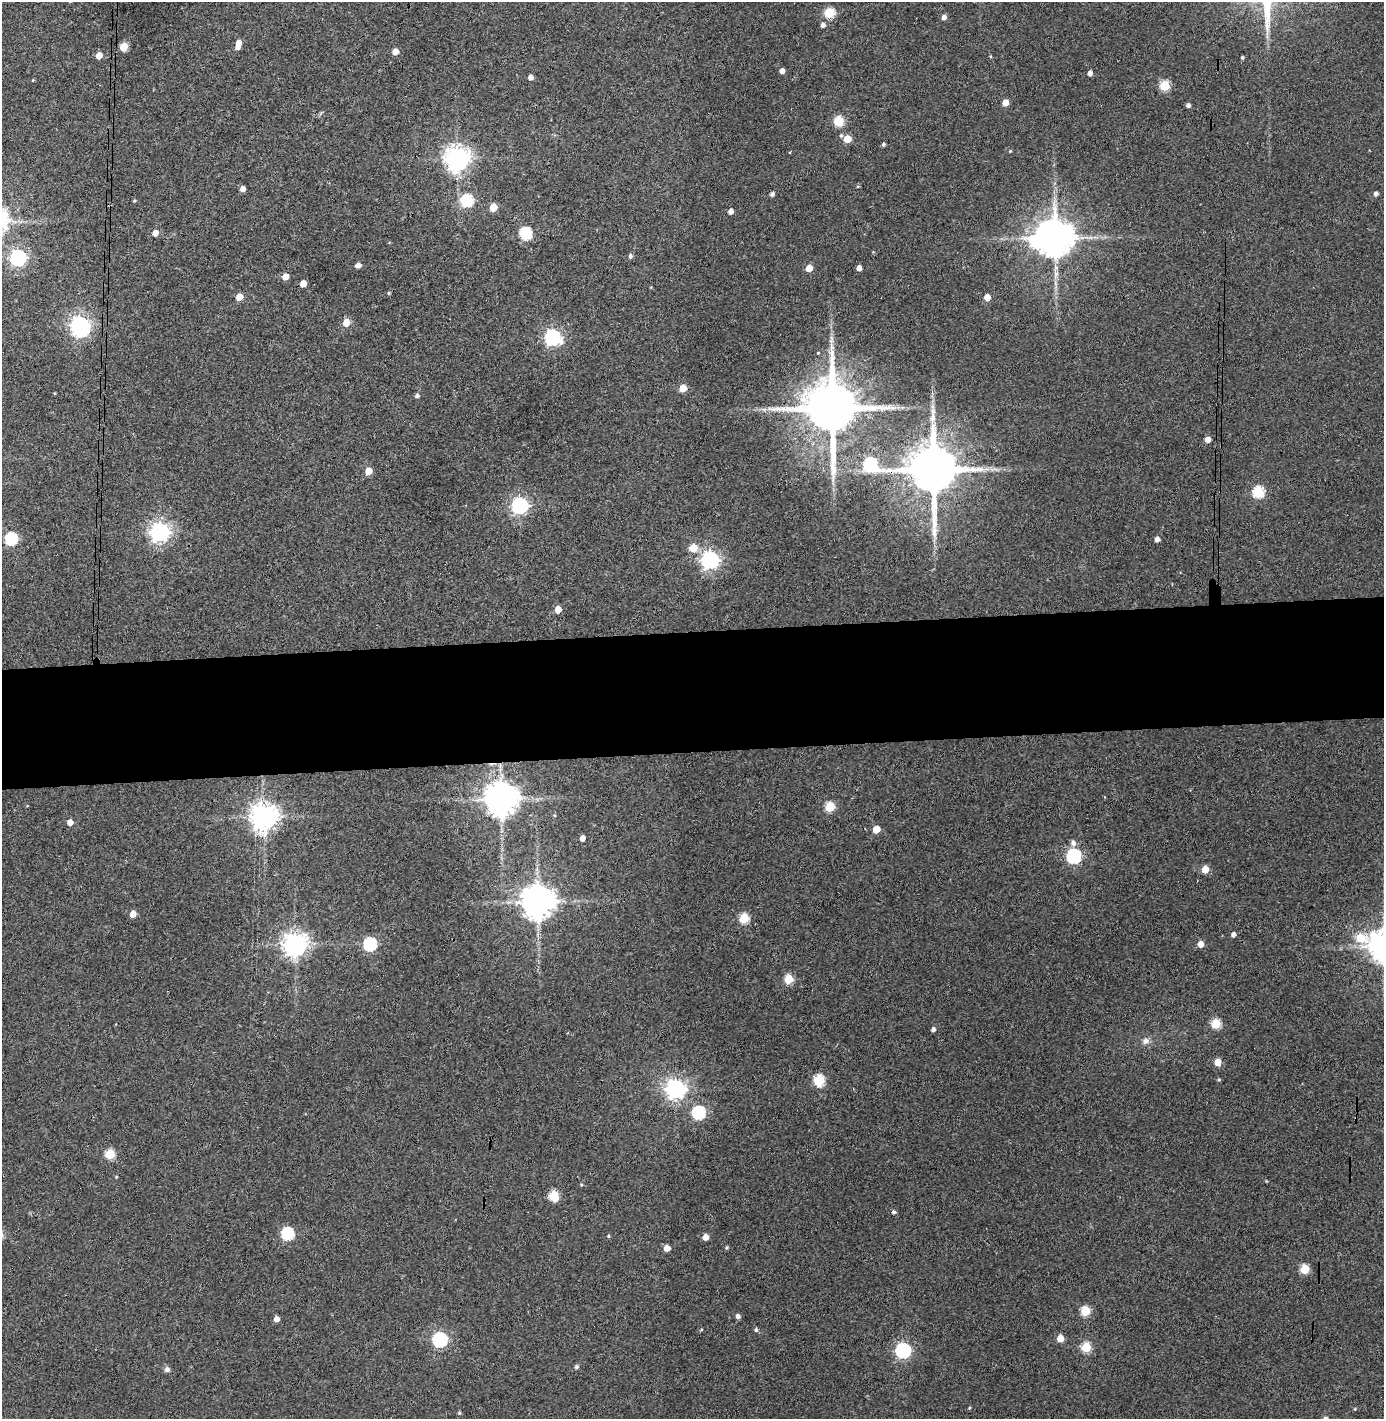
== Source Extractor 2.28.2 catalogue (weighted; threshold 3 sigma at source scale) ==
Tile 5 of 3 x 3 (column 2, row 2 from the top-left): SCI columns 1454-2835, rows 1475-2891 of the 4290 x 4366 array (HDU 1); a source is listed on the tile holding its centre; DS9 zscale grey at full resolution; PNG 1386 x 1421 px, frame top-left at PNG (2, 2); no overlay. Shown black and unused: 9% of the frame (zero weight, under 3 of 4 exposures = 6% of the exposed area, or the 3 px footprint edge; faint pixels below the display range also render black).
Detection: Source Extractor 2.28.2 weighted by HDU 2 'WHT'; one run over the whole footprint, this tile lists its part. Background 0.0861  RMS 0.006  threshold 0.0271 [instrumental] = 3 sigma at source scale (4.5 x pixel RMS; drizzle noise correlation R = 1.50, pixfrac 1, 0.05/0.05 arcsec/px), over >= 5 px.
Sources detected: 116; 2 inside a brighter object's white glare — not listed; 1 inside a brighter listed object's ellipse — not listed separately; the other 113 listed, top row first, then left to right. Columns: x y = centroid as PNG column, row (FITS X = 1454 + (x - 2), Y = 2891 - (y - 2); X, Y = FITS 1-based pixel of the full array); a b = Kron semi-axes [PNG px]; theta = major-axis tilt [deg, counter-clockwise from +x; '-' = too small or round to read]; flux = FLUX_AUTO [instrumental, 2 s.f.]
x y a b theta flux
829 13 6 5 - 35
944 17 5 4 - 2.8
823 25 5 4 - 2.2
238 43 6 5 - 4.2
124 47 5 5 - 17
395 52 5 5 - 5
99 55 5 5 - 6.4
1242 57 4 3 - 0.93
782 71 4 4 - 3.1
1090 73 5 4 - 2.4
530 77 4 4 - 2.7
33 80 4 3 - 0.51
1164 86 5 5 - 33
1005 103 5 5 - 6.8
1188 105 4 4 - 1.8
839 121 6 5 - 34
841 136 6 4 63 0.9
847 139 5 5 - 12
883 144 4 4 - 1.1
1010 151 4 4 - 0.5
790 152 3 2 - 0.7
457 158 8 8 - 570
243 189 5 4 - 3.5
772 194 5 4 - 1.7
1376 194 4 4 - 1.9
467 200 6 6 - 60
134 201 4 4 - 0.71
493 207 5 5 - 12
731 211 4 4 - 3.7
155 233 6 5 - 4.5
525 233 6 6 - 60
1055 238 10 9 - 1800
630 256 5 5 - 1.6
18 258 7 6 - 160
358 265 5 5 - 3
809 268 5 5 - 8.6
859 268 4 4 - 4.2
286 277 5 5 - 6.3
303 283 5 4 - 7.9
389 293 4 4 - 0.77
239 297 5 5 - 8.5
987 297 5 4 - 7.2
346 322 5 5 - 11
79 325 8 7 - 250
552 337 7 7 - 180
831 341 8 5 86 1.9
818 353 4 3 - 0.48
683 388 5 5 - 11
417 396 5 4 - 1.6
832 408 15 13 -87 4600
933 411 8 6 -69 1.8
1207 440 4 4 - 4.5
870 464 10 7 -23 83
986 469 9 4 0 2.1
933 470 14 11 90 3800
368 471 5 5 - 9.7
1258 492 6 6 - 55
519 505 7 6 - 190
160 532 7 7 - 330
11 539 6 6 - 74
1157 539 4 4 - 3
693 548 6 5 - 14
710 560 7 7 - 260
558 609 5 5 - 7.4
501 799 9 9 - 1300
830 807 5 5 - 30
264 817 8 8 - 720
70 822 5 5 - 4.7
876 829 5 5 - 11
582 838 5 4 - 4.7
1073 843 7 6 - 2.6
1074 856 6 6 - 120
1205 869 5 5 - 11
538 902 9 9 - 1300
133 914 5 4 - 7.1
744 918 5 5 - 32
1233 935 4 4 - 2.5
1361 938 8 7 - 23
295 944 8 7 - 570
370 944 6 6 - 86
1200 944 5 5 - 5.6
788 979 5 5 - 25
1216 1024 5 5 - 26
933 1029 5 4 - 1.8
1146 1041 10 7 57 2.7
1218 1062 5 5 - 9.8
819 1080 6 5 - 46
1219 1080 5 4 - 0.7
676 1089 7 7 - 330
698 1113 6 6 - 81
110 1154 5 5 - 30
116 1177 4 3 - 0.5
554 1196 6 5 - 33
893 1212 5 5 - 1.3
287 1234 6 6 - 67
608 1236 4 3 - 0.64
705 1237 5 5 - 5.2
726 1247 4 4 - 0.98
667 1248 5 5 - 6.5
1305 1269 5 5 - 24
1085 1311 5 5 - 30
738 1316 5 5 - 2.3
276 1319 4 4 - 4.1
756 1330 5 4 - 1.2
1060 1338 5 5 - 11
440 1340 7 6 - 120
1086 1347 6 5 - 26
903 1350 6 6 - 130
576 1367 5 5 - 1.3
167 1369 6 5 - 2.5
969 1408 4 3 - 0.61
1355 1409 4 4 - 0.57
459 1413 5 4 - 0.76
Overlapping masked pixels (flux is a lower limit): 2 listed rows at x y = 832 408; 870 464